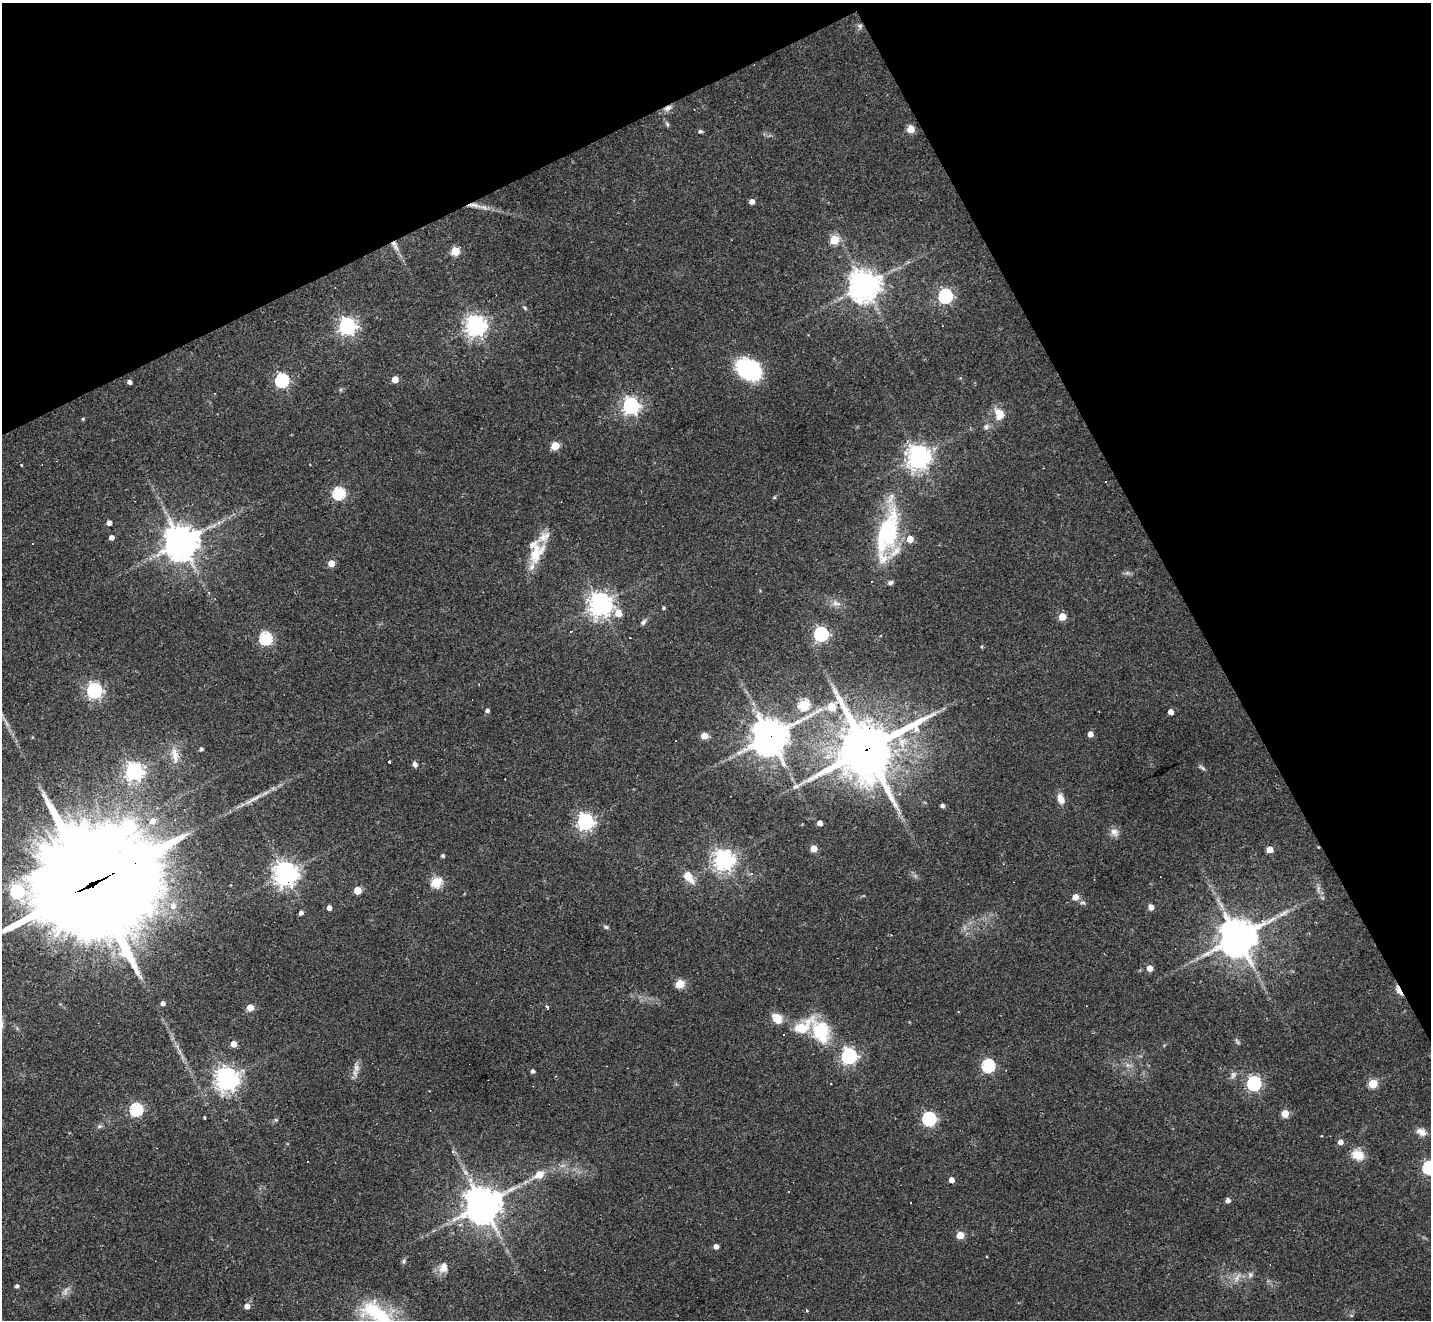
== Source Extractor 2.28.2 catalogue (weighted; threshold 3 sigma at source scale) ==
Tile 3 of 4 x 4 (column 3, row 1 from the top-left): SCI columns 2861-4289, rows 4240-5557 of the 5719 x 5707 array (HDU 1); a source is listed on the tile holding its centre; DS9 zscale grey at full resolution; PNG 1433 x 1322 px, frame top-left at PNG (2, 3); no overlay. Shown black and unused: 26% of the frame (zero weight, under 2 of 3 exposures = <1% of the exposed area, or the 3 px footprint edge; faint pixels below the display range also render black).
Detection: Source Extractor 2.28.2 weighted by HDU 2 'WHT'; one run over the whole footprint, this tile lists its part. Background 0.0432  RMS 0.005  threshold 0.0224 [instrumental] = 3 sigma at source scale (4.5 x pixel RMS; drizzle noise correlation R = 1.50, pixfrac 1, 0.05/0.05 arcsec/px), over >= 5 px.
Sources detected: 147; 1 too faint to see at this stretch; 12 cosmic-ray / hot-pixel residue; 1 long thin detection or spike segment (spike, bleed or trail) — not listed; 6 inside a brighter listed object's ellipse — not listed separately; the other 127 listed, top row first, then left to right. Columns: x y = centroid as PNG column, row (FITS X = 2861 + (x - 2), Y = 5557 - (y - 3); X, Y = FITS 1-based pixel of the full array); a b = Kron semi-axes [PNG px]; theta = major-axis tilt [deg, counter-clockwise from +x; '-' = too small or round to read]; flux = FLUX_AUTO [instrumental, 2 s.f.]
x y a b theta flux
860 26 7 6 - 1.2
668 108 11 7 29 2.5
667 124 7 4 -46 0.88
911 129 5 5 - 11
700 131 6 4 -12 0.86
752 201 4 4 - 3.1
474 205 20 5 -7 4.4
834 240 5 5 - 21
396 247 12 5 -60 2.5
455 251 5 5 - 19
865 285 9 9 - 800
945 296 6 6 - 91
525 308 7 4 -49 0.83
476 325 7 7 - 320
347 326 6 6 - 190
749 369 23 17 -30 48
395 379 5 4 - 7.5
282 380 6 6 - 89
130 382 4 4 - 1.9
631 405 6 6 - 170
999 414 17 11 -76 5.9
83 419 4 3 - 0.56
986 427 8 6 74 1.4
555 445 5 5 - 16
918 457 7 7 - 440
21 465 3 3 - 0.77
1105 482 3 3 - 3.5
339 493 6 6 - 58
109 523 4 4 - 3
887 532 55 22 73 50
112 537 4 4 - 2.5
910 539 5 5 - 6.9
181 542 10 10 - 950
536 553 33 17 61 14
331 563 5 4 - 7.7
890 583 7 5 32 1.2
836 603 13 7 -18 2.9
600 604 7 7 - 440
663 608 4 4 - 0.78
618 613 5 5 - 8.6
1062 617 5 5 - 11
643 622 8 5 58 1.4
571 632 3 3 - 0.57
821 634 6 6 - 110
265 638 6 6 - 64
94 691 6 6 - 130
804 704 5 5 - 39
832 707 5 5 - 13
487 710 4 4 - 1.4
1171 712 4 4 - 3.9
1090 734 4 4 - 3.9
704 736 8 6 2 3.3
770 737 12 11 - 970
201 749 4 4 - 1.1
866 749 20 18 35 2800
175 755 23 8 -80 5.4
389 762 3 3 - 1.3
415 764 6 5 - 1.5
1202 768 12 3 -35 0.93
134 771 7 6 - 190
796 786 10 5 21 1.6
1061 799 12 7 -71 4.5
942 806 4 4 - 1.6
153 821 6 6 - 4.1
585 822 6 6 - 170
820 823 4 4 - 3.5
1114 832 12 9 -48 2.8
814 849 5 5 - 8.4
1270 850 5 4 - 7.5
443 856 3 3 - 1
724 860 7 7 - 320
286 873 7 7 - 470
751 873 5 4 - 1.2
688 877 15 9 -53 6.6
436 882 5 5 - 38
94 883 60 32 24 16000
358 890 5 5 - 14
1075 897 5 5 - 6.2
1083 903 8 4 0 0.93
173 906 8 7 - 2.9
1151 907 5 4 - 3.4
329 908 4 4 - 2.5
301 913 4 4 - 1.6
606 927 6 5 - 0.84
1238 937 12 11 - 1100
1150 968 5 5 - 4.7
680 984 5 5 - 21
1399 990 11 5 -65 5.5
163 1003 4 4 - 2
546 1006 3 3 - 4.7
250 1007 5 4 - 8.5
777 1018 13 10 -45 6.5
821 1032 29 22 -70 23
234 1044 5 4 - 6.5
849 1056 6 6 - 150
1127 1065 7 4 -71 1.2
988 1066 6 6 - 67
356 1068 11 7 -83 2.6
533 1071 4 4 - 1.3
1233 1075 10 6 75 1.6
227 1079 7 7 - 430
1254 1083 6 6 - 100
1373 1083 5 5 - 20
136 1109 6 6 - 52
1285 1113 5 5 - 12
204 1117 3 2 - 0.59
929 1119 6 6 - 86
276 1120 6 3 -18 0.56
99 1126 6 4 16 0.88
1421 1132 13 8 -26 3.4
1340 1142 5 5 - 3.1
1358 1155 15 12 -23 6.9
1429 1168 6 6 - 78
539 1175 6 5 - 11
951 1180 4 4 - 3.8
1228 1200 5 4 - 2.2
911 1203 3 2 - 0.41
483 1205 12 11 - 930
960 1235 5 5 - 13
716 1246 4 4 - 2.6
404 1261 6 5 - 0.82
443 1268 13 10 71 4.3
1250 1275 8 5 -71 1.2
1237 1278 7 5 89 1.7
17 1286 4 3 - 1.3
247 1306 5 4 - 3.7
377 1313 48 21 -34 31
Overlapping masked pixels (flux is a lower limit): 7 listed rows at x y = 668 108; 474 205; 770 737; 866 749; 286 873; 94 883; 1399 990
Isophote crosses this tile's border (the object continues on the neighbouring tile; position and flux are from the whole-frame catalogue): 3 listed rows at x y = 94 883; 1429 1168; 377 1313